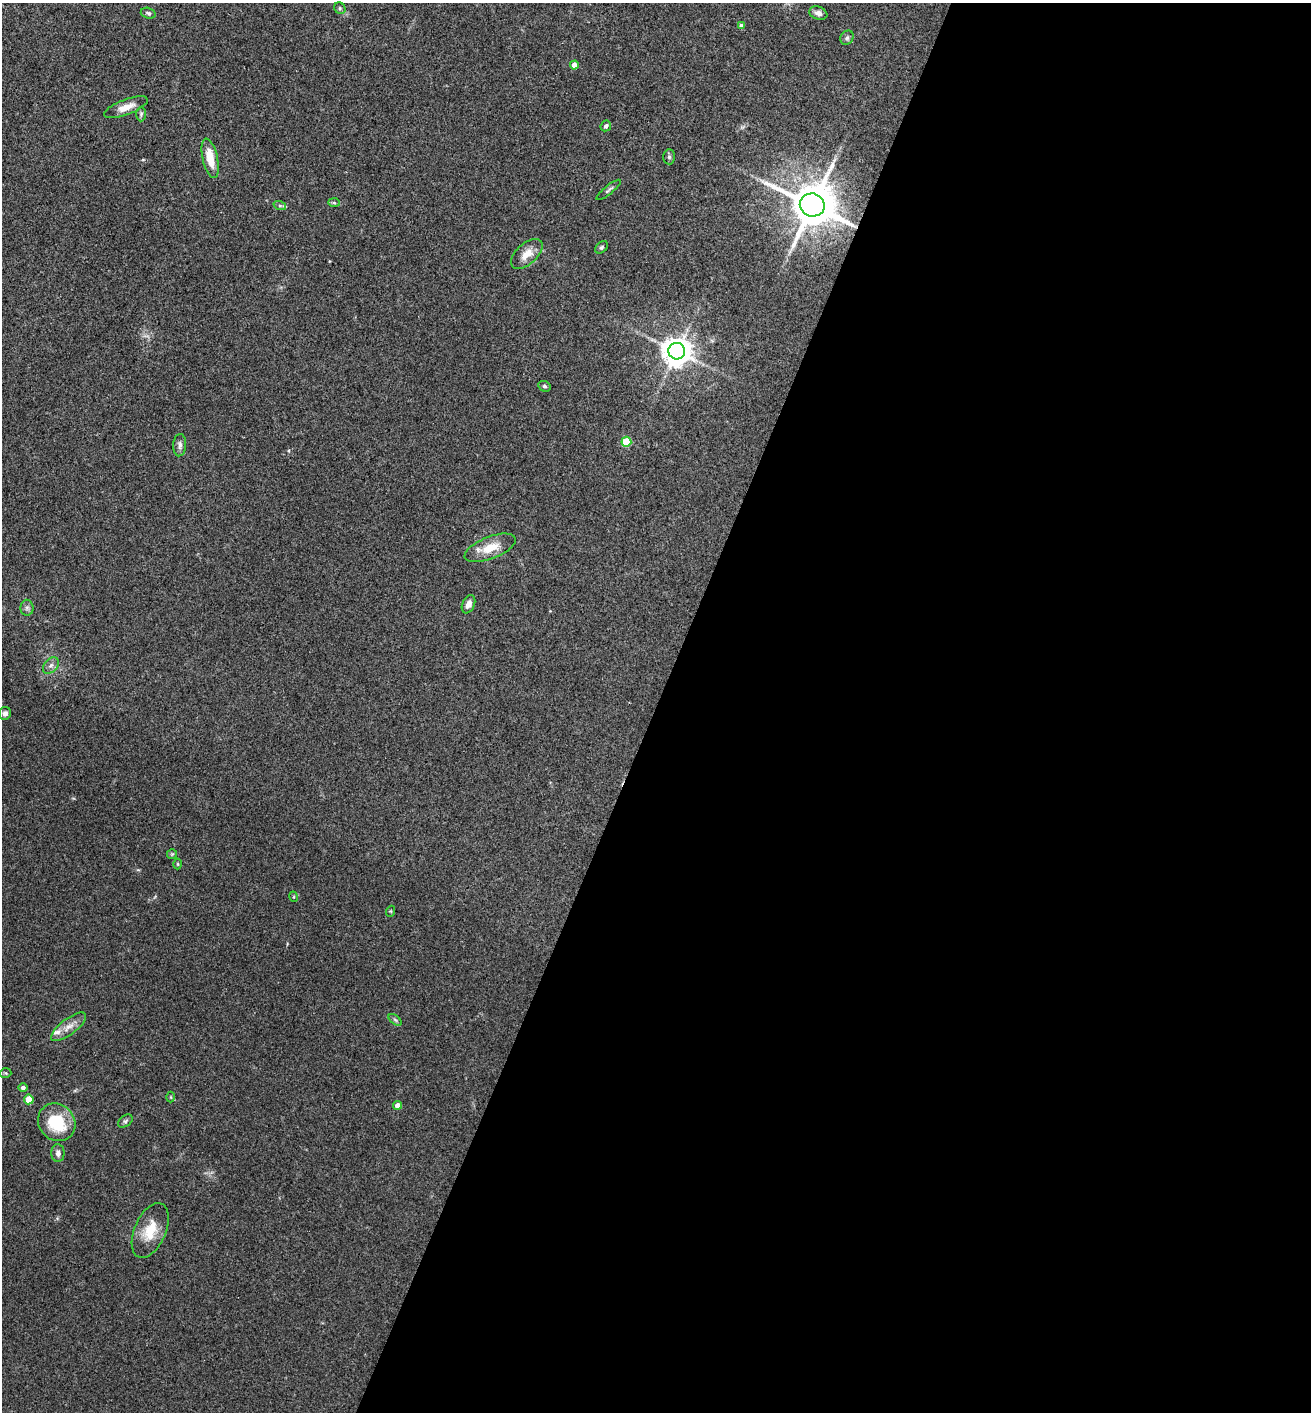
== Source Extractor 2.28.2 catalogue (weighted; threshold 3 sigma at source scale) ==
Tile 12 of 4 x 4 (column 4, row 3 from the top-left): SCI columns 4075-5383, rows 1415-2824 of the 5660 x 5650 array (HDU 1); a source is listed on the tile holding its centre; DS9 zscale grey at full resolution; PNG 1313 x 1414 px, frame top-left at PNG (2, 3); each listed source drawn as its Kron ellipse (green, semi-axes under 4 px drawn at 4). Shown black and unused: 50% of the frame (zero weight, under 3 of 4 exposures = <1% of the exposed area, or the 3 px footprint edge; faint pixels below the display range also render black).
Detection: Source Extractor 2.28.2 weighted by HDU 2 'WHT'; one run over the whole footprint, this tile lists its part. Background 0.0661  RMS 0.0053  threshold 0.0238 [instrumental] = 3 sigma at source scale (4.5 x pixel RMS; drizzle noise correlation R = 1.50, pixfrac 1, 0.05/0.05 arcsec/px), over >= 5 px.
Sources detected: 42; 1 inside a brighter listed object's ellipse — not listed separately; the other 41 listed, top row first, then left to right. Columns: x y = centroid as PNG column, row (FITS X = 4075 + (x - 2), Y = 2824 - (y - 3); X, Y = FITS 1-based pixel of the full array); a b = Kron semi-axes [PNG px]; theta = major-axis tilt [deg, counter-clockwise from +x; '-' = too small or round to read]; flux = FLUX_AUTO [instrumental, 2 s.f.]
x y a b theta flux
340 8 6 5 - 0.91
148 13 7 5 -17 1.1
818 13 9 6 -19 2.5
741 26 4 4 - 2.5
847 38 7 6 - 1.2
574 65 4 4 - 5.3
126 107 23 7 21 6
141 114 7 5 89 0.95
606 126 6 5 - 1.3
669 157 7 6 - 1
210 158 20 7 -77 11
609 190 15 3 39 1.2
334 203 6 4 -3 0.72
812 205 12 11 - 2300
280 206 6 4 -19 0.79
601 247 7 5 41 0.91
527 254 19 10 43 6.3
677 351 8 8 - 770
544 386 6 5 - 1
626 442 5 5 - 19
180 445 11 6 86 2.1
490 548 27 11 21 9.8
468 604 9 6 66 2.9
27 608 8 6 -89 1.4
51 666 9 6 48 2
5 713 6 6 - 1.9
172 854 5 5 - 0.68
178 864 5 3 - 0.53
294 897 5 3 - 0.47
391 911 5 3 - 0.5
395 1020 7 4 -37 0.96
68 1027 21 8 37 5
6 1073 6 5 - 0.65
23 1088 5 4 - 1.5
171 1097 5 3 - 0.47
29 1099 5 4 - 16
397 1105 4 4 - 3.8
125 1121 8 5 36 1.1
57 1122 20 17 -46 24
58 1153 9 6 -90 2.4
150 1230 29 15 66 13
Overlapping masked pixels (flux is a lower limit): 1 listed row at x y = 812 205